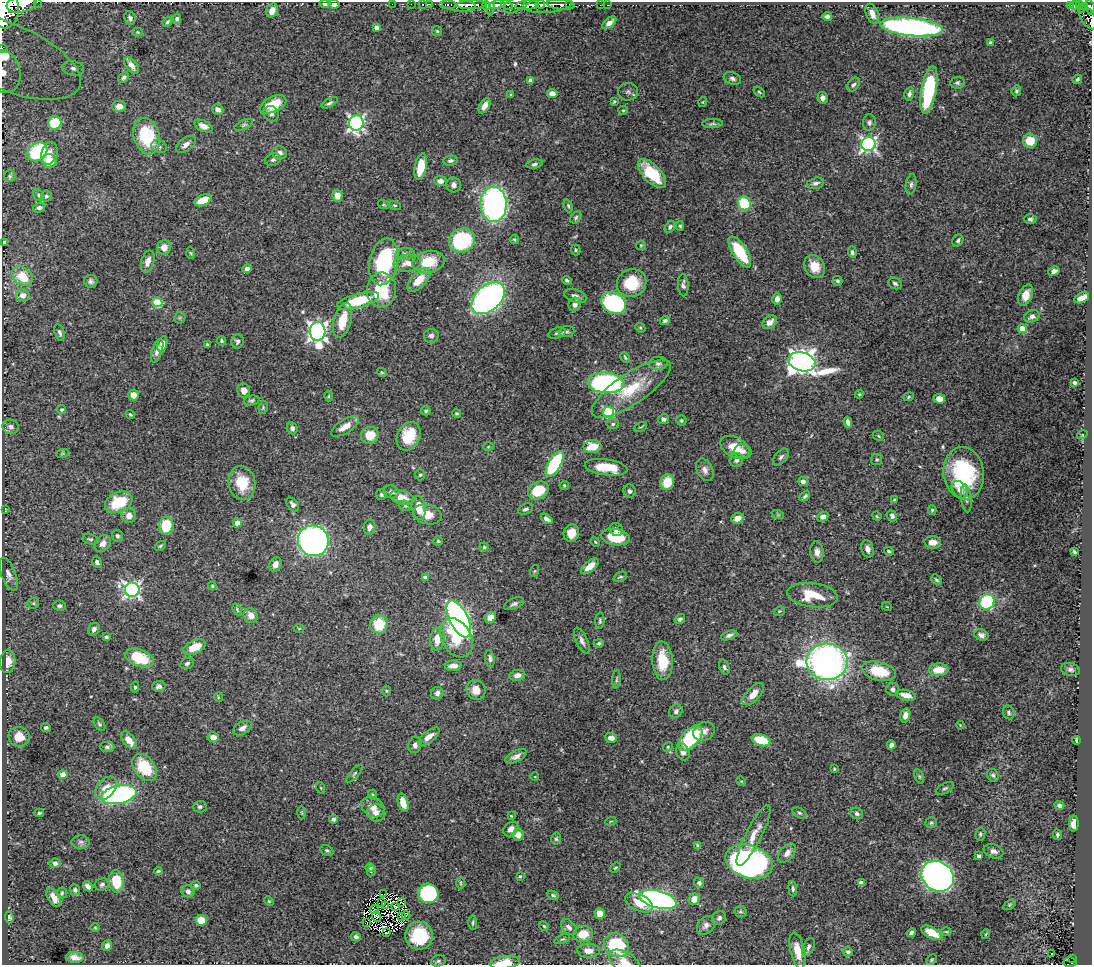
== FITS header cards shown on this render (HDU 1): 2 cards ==
NAXIS1  =                 1090
NAXIS2  =                  963

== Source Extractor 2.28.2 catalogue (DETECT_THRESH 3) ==
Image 1090 x 963 px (HDU 1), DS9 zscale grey, 1 PNG px = 1 image px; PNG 1094 x 967 px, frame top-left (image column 1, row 963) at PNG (2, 2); each listed source drawn as its Kron ellipse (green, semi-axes under 4 px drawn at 4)
Background 1.55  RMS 0.02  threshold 0.061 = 3 sigma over >= 5 px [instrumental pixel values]
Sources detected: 446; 3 with non-positive FLUX_AUTO (blend fragments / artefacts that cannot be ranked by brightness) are neither listed nor drawn; the other 443 listed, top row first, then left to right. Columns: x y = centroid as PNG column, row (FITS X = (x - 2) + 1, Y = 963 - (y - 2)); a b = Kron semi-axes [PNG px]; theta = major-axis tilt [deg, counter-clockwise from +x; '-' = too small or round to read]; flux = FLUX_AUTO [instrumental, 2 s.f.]
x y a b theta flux
37 2 2 2 - 79
21 4 15 8 12 5200
325 4 5 3 - 2.8
334 4 5 4 - 6
392 4 2 2 - 19
411 4 2 2 - 24
423 4 3 3 - 72
429 4 3 2 - 28
448 4 8 3 0 210
540 4 5 3 - 750
569 4 3 3 - 230
459 5 17 6 -6 2600
472 5 15 4 1 2900
486 5 4 2 - 250
490 5 10 4 87 360
497 5 8 4 11 1600
507 5 7 3 -36 850
515 5 12 7 31 1300
527 5 12 4 6 4200
549 5 24 8 7 2600
561 5 14 5 -5 780
600 5 2 2 - 17
607 5 2 2 - 11
1075 5 5 3 - 300
1080 5 4 2 - 160
1071 6 4 3 - 170
1085 6 3 3 - 71
1090 7 7 4 -83 810
1081 8 3 3 - 150
5 9 19 13 89 11000
272 11 7 5 61 9.5
872 14 10 6 -68 11
827 16 5 4 - 4.2
130 18 7 5 -68 4.5
1088 18 13 7 -59 660
177 19 5 4 - 3.3
167 22 5 4 - 1.9
609 23 8 4 39 8.7
376 27 4 3 - 5.5
911 27 31 9 -6 450
437 31 5 5 - 2.1
138 32 5 4 - 1.5
990 42 4 3 - 2
2 48 2 2 - 18
5 56 81 33 -23 130
131 65 10 5 -56 6.3
73 68 11 7 -9 6.8
3 72 21 17 -74 36
124 77 6 4 44 2.7
732 78 9 6 -20 4.4
1077 79 5 3 - 2.2
530 80 3 3 - 2.8
957 83 7 6 - 3
853 85 8 5 53 3.6
929 90 24 7 80 120
1016 91 5 4 - 2.5
628 92 10 8 -1 4.9
759 92 6 3 -37 1.6
552 94 5 4 - 6.5
909 94 6 5 - 4
511 95 3 3 - 1.3
823 98 6 5 - 6.3
614 101 3 3 - 1.7
703 102 5 3 - 1.1
330 103 9 4 29 2.9
273 104 14 8 26 34
119 106 7 5 -1 9.2
485 106 8 5 60 11
218 109 6 5 - 5.3
623 110 5 4 - 1.5
271 114 8 7 - 4.3
869 122 8 6 85 3.9
55 123 7 6 - 42
356 123 7 7 - 380
713 123 10 4 3 3.1
244 125 10 4 24 3
203 126 9 5 -24 8.7
147 136 18 13 -73 77
1030 141 7 7 - 29
186 144 11 6 37 7.3
868 144 7 7 - 350
159 147 8 6 -18 3.5
37 152 11 8 39 92
49 153 12 7 71 12
280 153 7 6 - 6.5
273 160 8 6 19 3.4
50 161 7 6 - 21
450 161 7 5 7 3.1
534 164 8 4 10 3.2
421 167 13 6 79 30
652 173 18 8 -46 53
10 176 6 5 - 1.9
440 181 6 5 - 5.4
815 183 9 5 13 4.5
911 184 10 5 81 3.8
454 185 7 7 - 5.9
39 195 6 5 - 2.4
46 196 5 5 - 2.8
337 196 6 5 - 13
203 200 9 5 24 21
744 203 7 6 - 71
494 204 18 13 -89 380
384 205 6 4 -18 1.5
395 205 6 4 -18 1.9
568 206 6 4 -70 2.1
39 208 6 5 - 3.6
576 218 6 4 52 2.3
1030 219 6 5 - 2.9
680 226 5 4 - 2.1
670 227 6 4 60 2.7
514 239 4 4 - 2.1
462 240 13 12 - 130
958 240 6 5 - 3
4 242 4 3 - 2.1
641 245 5 4 - 1.5
164 247 7 7 - 11
576 250 5 5 - 1.8
740 252 18 7 -57 69
852 252 6 4 -85 3
191 253 6 4 -87 1.7
405 254 9 6 7 5.2
148 261 11 6 74 9.2
384 262 24 14 78 130
429 262 16 11 12 38
407 263 13 8 7 12
814 267 12 10 -58 21
247 269 4 4 - 5.3
1054 271 6 4 26 6.1
22 276 11 8 -43 31
419 280 15 7 46 25
567 280 5 4 - 2.5
91 281 6 6 - 4
837 281 5 4 - 2.5
631 283 15 14 - 48
895 283 7 5 -26 3.6
683 285 11 5 -87 4.4
381 290 17 14 84 67
23 295 6 6 - 8.3
1026 295 11 6 65 14
575 296 12 6 -19 6
488 298 19 12 42 450
1082 298 8 4 25 11
777 299 6 5 - 8.1
358 301 22 7 15 60
157 302 5 5 - 65
614 303 13 10 -29 160
575 305 7 6 - 6.2
1032 316 8 5 23 5.9
180 318 6 5 - 2.3
342 320 18 8 74 32
665 320 5 4 - 3.3
770 322 8 6 40 8.8
640 328 5 4 - 1.8
1022 329 4 4 - 24
317 331 9 8 - 600
60 332 8 5 -74 3.4
567 332 8 5 6 3.3
557 333 9 5 16 3.6
431 336 7 7 - 4.7
221 341 5 4 - 2.2
237 341 7 6 - 4.5
162 344 8 4 75 11
207 345 3 3 - 2.2
157 351 12 5 71 6.8
625 358 6 3 -63 1.8
802 362 14 9 -15 1400
658 363 9 6 3 4.6
382 372 5 4 - 1.4
606 383 18 10 -4 300
1075 383 4 3 - 3.5
631 389 46 15 34 63
244 391 7 6 - 8.1
859 394 4 4 - 1.6
133 395 5 5 - 11
329 396 5 3 - 1.4
909 397 5 4 - 1.6
939 399 6 4 -3 15
251 400 8 4 11 2.7
263 408 6 4 80 1.9
62 410 4 4 - 2.1
426 411 5 4 - 2.2
608 412 5 5 - 130
457 413 4 4 - 1.7
130 414 4 3 - 1.8
664 419 6 5 - 3.6
681 421 5 5 - 1.9
848 422 5 4 - 5.2
613 424 6 5 - 3.2
10 427 8 7 - 5.4
345 427 16 6 32 14
640 427 7 3 25 1.4
292 428 6 5 - 4.5
370 435 9 8 - 25
1082 435 5 3 - 1.2
409 436 15 11 66 47
878 436 6 4 -48 1.9
488 447 5 3 - 1.1
593 447 9 6 2 32
735 447 16 10 -28 26
743 451 9 7 -14 5.5
62 454 6 4 19 1.8
781 457 10 6 49 4.3
736 460 7 6 - 5.9
877 460 5 5 - 2.2
554 464 14 6 60 130
606 467 21 8 -8 35
705 470 12 8 -63 7.4
964 473 26 20 -82 120
420 475 5 5 - 2
803 481 5 4 - 6.9
667 482 8 6 72 29
242 483 17 13 -82 37
564 485 5 4 - 2.2
538 490 11 8 28 43
960 490 9 7 -52 7.8
630 491 6 6 - 4.1
391 492 8 6 -24 4.8
381 495 5 5 - 2.5
805 496 6 4 45 2.4
402 498 12 7 -16 18
966 498 14 5 -83 4.7
894 500 4 3 - 2.4
119 502 14 10 25 56
293 504 8 5 -51 5
405 506 6 5 - 2.6
419 508 12 7 -79 23
5 509 3 2 - 0.8
525 509 8 5 25 3.5
932 510 4 4 - 1.5
427 514 15 9 -13 18
778 515 6 4 -19 1.8
129 516 7 7 - 10
877 516 5 4 - 1.5
892 516 6 5 - 4.4
823 517 6 5 - 5.6
737 518 6 5 - 11
547 519 6 4 -36 4.6
237 523 4 4 - 14
166 526 9 7 85 53
370 527 7 5 79 5.3
616 530 7 6 - 5.7
571 533 9 7 72 17
117 536 6 5 - 3.4
615 537 14 8 -10 47
90 539 8 5 -14 2.6
313 541 15 15 - 630
438 541 4 4 - 1.5
595 542 5 4 - 1.3
933 542 8 6 -3 12
103 543 9 7 52 7.8
160 546 6 4 37 1.9
484 547 4 4 - 1.8
868 549 9 6 -74 6.6
889 551 5 4 - 2.3
817 552 10 6 -84 7.1
1074 552 4 3 - 2
97 562 6 4 -63 3.4
275 565 7 6 - 8.7
590 566 10 5 39 15
534 571 6 4 70 1.4
9 574 17 7 -69 8
620 577 7 4 24 2.3
425 578 4 4 - 6.2
936 580 6 3 -44 2
212 586 4 4 - 1.6
132 590 7 7 - 380
813 595 25 12 -7 41
987 602 8 7 - 97
33 603 6 5 - 2.3
514 604 10 5 23 4.2
59 606 6 5 - 3.4
887 607 5 3 - 1
237 609 6 4 -64 1.9
779 611 6 4 21 1.7
251 616 8 7 - 13
490 618 6 5 - 8.9
459 619 20 9 -64 600
680 619 5 4 - 2.8
600 621 8 4 85 2.4
379 624 9 8 - 40
299 628 5 3 - 1.2
94 629 6 5 - 5
729 635 8 4 20 4
981 635 7 5 -18 4.4
106 637 3 3 - 2.2
456 638 21 14 -60 45
437 639 11 7 84 19
582 641 14 6 -66 6.4
599 643 5 4 - 2
195 647 12 6 25 23
139 658 15 8 -21 49
490 658 8 4 -84 4.1
8 661 12 7 85 15
662 661 19 10 -87 38
827 662 20 18 -2 750
187 663 7 5 26 3.5
453 666 8 5 1 8.5
724 667 8 5 -69 3.5
1070 669 9 6 -12 4.4
939 670 9 6 3 21
879 671 17 9 -13 50
517 675 8 5 10 6.8
617 679 9 3 85 2
159 686 7 5 4 3.9
135 687 5 4 - 2.3
893 689 6 6 - 4.7
476 690 10 9 - 15
386 691 5 3 - 1.4
437 693 6 6 - 4.9
753 694 14 6 46 16
906 695 10 5 -12 12
218 697 5 3 - 1.1
676 711 7 6 - 4.8
1009 712 7 5 -68 2.9
905 715 7 5 75 7.8
99 724 7 5 -54 2.5
960 725 4 3 - 1.1
46 728 5 4 - 2.3
242 728 10 6 31 7.2
704 731 11 9 25 7.7
19 737 10 10 - 20
213 737 5 5 - 11
429 737 13 5 38 11
611 738 6 4 -5 7.7
690 738 15 8 48 110
129 740 10 5 -51 13
761 740 9 5 -18 43
1076 740 4 2 - 1.8
415 745 8 6 70 5.7
891 745 4 4 - 5.8
107 747 7 5 -2 3.5
668 747 5 4 - 1.8
683 752 8 6 -65 7.3
516 756 12 5 26 6.4
144 767 15 10 -52 51
834 769 4 3 - 1.3
354 774 11 4 50 2.7
63 775 4 4 - 21
993 775 7 5 -55 3
535 777 4 3 - 0.84
919 777 7 4 -71 2
741 781 5 4 - 1.5
106 788 13 9 49 17
321 788 6 3 -71 1.4
945 788 10 5 29 2.9
119 795 18 9 12 240
372 795 5 4 - 1.7
403 803 9 5 -74 15
1059 805 5 4 - 3.9
200 807 7 5 2 3.7
373 807 12 9 -34 13
39 813 5 3 - 2
302 813 7 3 -89 1.5
376 813 9 8 - 6
799 813 7 5 -27 2.9
857 813 6 5 - 3.3
511 816 3 3 - 1.2
334 819 4 4 - 3.6
611 821 5 3 - 1.3
931 823 6 5 - 2.3
1074 824 8 4 87 12
511 829 8 6 44 9.6
518 834 6 5 - 14
980 834 6 5 - 2.5
754 835 34 8 63 21
1057 835 5 4 - 2.4
556 839 6 5 - 2.6
81 842 9 7 0 4.5
698 846 4 4 - 3.2
327 850 7 5 -28 2.4
993 851 10 6 -20 6
787 853 11 7 50 8
979 856 4 3 - 3.8
749 862 24 16 -18 510
55 863 5 5 - 4.1
370 868 4 3 - 2.4
615 868 6 4 38 1.9
158 871 4 3 - 1.4
371 871 6 4 69 2
520 876 3 2 - 1.4
938 876 17 14 -38 870
116 881 11 7 -83 35
460 883 6 4 -89 1.7
699 883 5 4 - 3.7
861 883 4 4 - 6.7
102 884 7 6 - 3.6
196 885 5 4 - 2.4
88 886 5 4 - 6
793 889 7 4 -85 3
75 890 5 5 - 3.5
188 891 6 6 - 4.9
62 893 5 5 - 2.6
428 893 10 9 - 170
383 894 3 2 - 0.27
553 895 6 4 -23 2.2
54 898 10 6 -58 11
658 899 19 8 -15 460
694 899 5 5 - 12
269 901 5 4 - 1.5
382 902 3 2 - 1.5
402 903 3 2 - 0.87
639 903 15 8 -25 27
1009 905 7 4 32 1.9
386 906 2 2 - 2
395 906 4 2 - 1.2
374 909 4 2 - 3.3
740 912 6 6 - 2.7
600 913 5 5 - 20
376 916 5 2 - 0.05
401 916 2 2 - 1.5
406 916 4 2 - 2.1
9 917 6 4 -84 3.1
719 918 7 6 - 3.5
201 920 5 5 - 23
366 922 3 2 - 0.35
473 923 7 4 -88 2.4
706 925 10 8 50 6.2
544 926 5 4 - 1.8
569 927 9 6 -45 5
95 928 5 3 - 1.2
946 932 5 3 - 1.4
386 933 3 2 - 0.65
911 933 5 3 - 3.4
932 933 11 5 -28 23
583 934 10 8 11 21
986 934 5 3 - 1.4
419 936 14 14 - 58
356 937 5 4 - 3.6
562 939 8 4 21 2.2
107 945 5 4 - 5.2
616 945 13 11 -36 92
808 947 9 5 66 4.2
797 950 18 7 -78 17
588 951 11 7 -1 9.5
848 952 5 4 - 3.2
1051 954 3 2 - 5.1
75 957 9 5 -5 8.5
1072 958 3 2 - 18
932 960 6 5 - 1.7
438 961 7 5 16 2.7
505 962 15 6 6 27
625 962 17 10 -31 11
1070 962 6 5 - 170
At the frame edge (FLAGS 8, measured only in part): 12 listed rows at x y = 37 2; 21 4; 334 4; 1090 7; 5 9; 1088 18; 2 48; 5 56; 3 72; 505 962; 625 962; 1070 962
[3 non-positive-flux detections neither listed nor drawn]